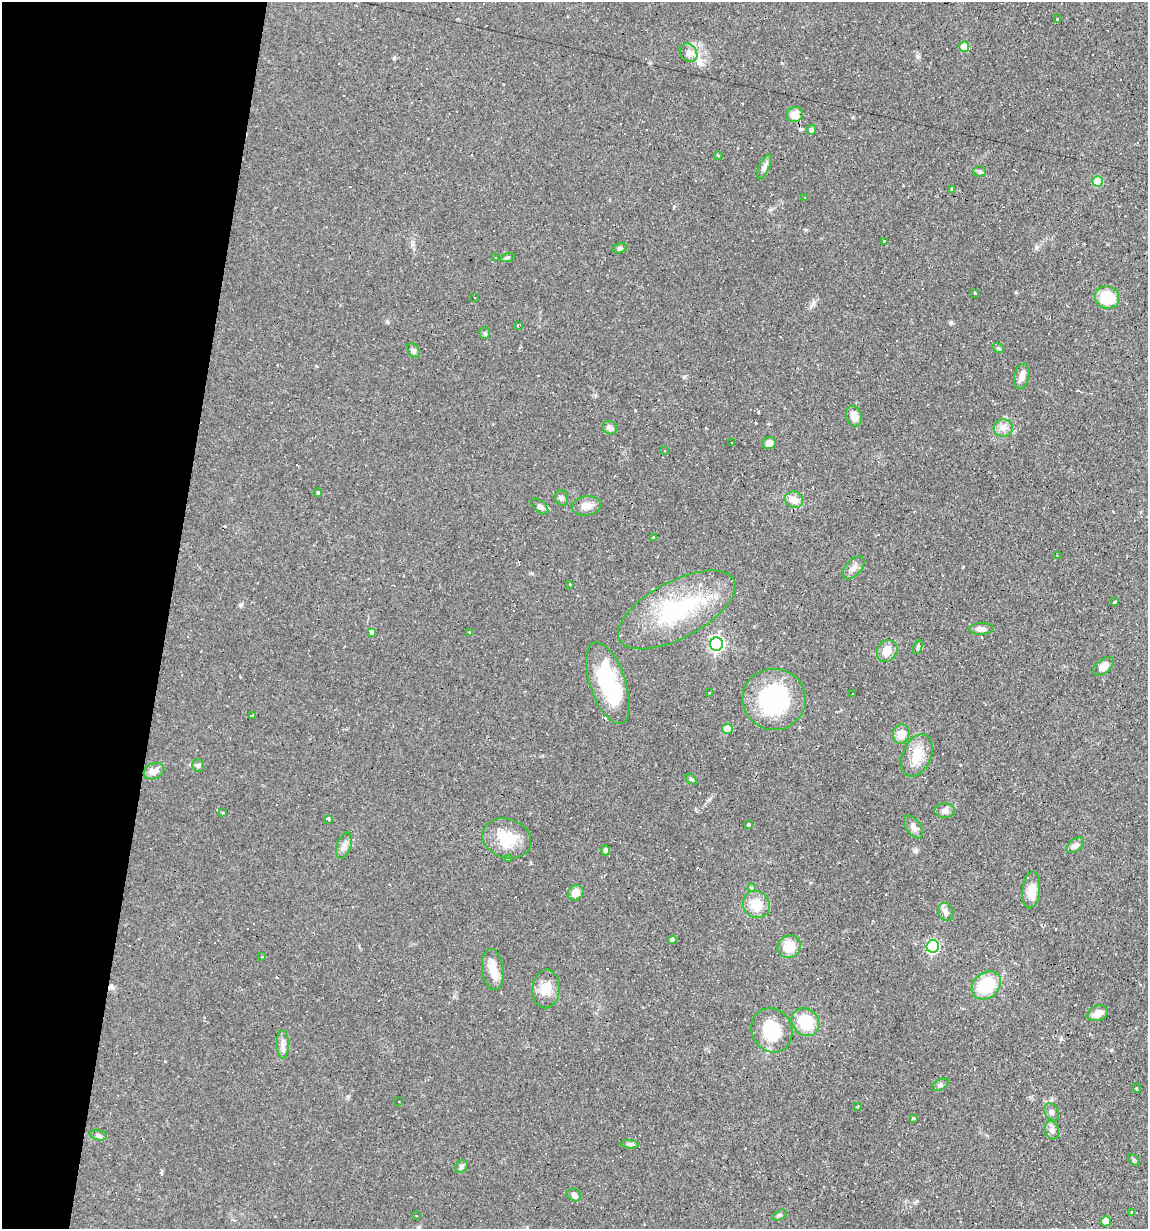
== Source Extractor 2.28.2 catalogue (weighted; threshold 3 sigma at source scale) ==
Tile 9 of 4 x 4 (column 1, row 3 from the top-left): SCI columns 114-1259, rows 1228-2454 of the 4929 x 4909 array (HDU 1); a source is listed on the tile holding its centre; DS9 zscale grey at full resolution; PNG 1150 x 1231 px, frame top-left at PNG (2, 2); each listed source drawn as its Kron ellipse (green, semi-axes under 4 px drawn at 4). Shown black and unused: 15% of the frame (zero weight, under 2 of 3 exposures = <1% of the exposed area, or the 3 px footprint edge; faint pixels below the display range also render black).
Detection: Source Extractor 2.28.2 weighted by HDU 2 'WHT'; one run over the whole footprint, this tile lists its part. Background 0.0927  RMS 0.0057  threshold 0.0256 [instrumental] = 3 sigma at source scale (4.5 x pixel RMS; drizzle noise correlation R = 1.50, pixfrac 1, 0.05/0.05 arcsec/px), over >= 5 px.
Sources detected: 134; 1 inside a brighter object's white glare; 32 cosmic-ray / hot-pixel residue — neither listed nor drawn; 1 inside a brighter listed object's ellipse — not listed separately; the other 100 listed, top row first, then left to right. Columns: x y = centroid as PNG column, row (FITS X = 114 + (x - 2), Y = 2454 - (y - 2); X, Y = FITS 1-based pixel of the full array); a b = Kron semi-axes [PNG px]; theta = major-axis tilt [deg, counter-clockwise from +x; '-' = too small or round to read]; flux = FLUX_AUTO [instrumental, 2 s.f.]
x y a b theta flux
1057 19 3 3 - 1.5
964 47 5 5 - 13
688 53 10 8 -50 3.2
795 115 8 7 - 7.6
811 130 5 4 - 1.7
719 156 4 3 - 0.68
764 167 13 5 66 2
979 171 7 5 -1 1.1
1097 181 5 5 - 20
952 190 3 3 - 5.5
804 197 3 3 - 3.8
884 241 3 2 - 0.63
620 248 7 5 15 1
508 257 7 3 19 0.92
495 258 3 3 - 1.1
975 293 3 3 - 2.7
1107 297 12 11 - 17
475 298 3 2 - 0.37
518 325 4 2 - 0.73
485 333 5 5 - 0.88
998 348 6 4 -31 0.86
414 351 8 5 -59 1.5
1022 376 13 7 78 3.3
854 416 10 8 -73 5.3
610 428 7 6 - 2.5
1003 428 9 8 - 3.4
732 443 3 3 - 1.4
769 443 7 6 - 3.5
665 451 3 2 - 0.61
318 493 4 3 - 0.71
561 498 8 6 -70 1.6
794 500 9 8 - 5.4
540 506 10 5 -41 2.1
586 506 15 9 6 4.8
653 537 3 3 - 1
1057 556 3 2 - 0.82
853 568 14 7 48 3
570 584 3 2 - 0.75
1114 602 4 3 - 0.91
677 610 65 28 28 54
981 629 12 5 1 2.7
371 632 4 3 - 27
469 633 3 3 - 1.7
717 644 7 6 - 110
918 647 7 4 66 1.2
887 651 11 10 - 6.1
1103 666 12 7 38 4.7
608 683 43 17 -71 45
709 692 3 2 - 0.34
853 693 3 3 - 0.94
774 699 32 30 -6 53
252 715 3 2 - 0.83
727 729 5 5 - 9.5
901 734 10 8 75 6.4
917 755 22 14 67 11
198 765 6 5 - 1.2
154 771 11 7 22 3.9
691 779 6 4 -44 0.83
944 811 10 7 0 2.5
222 813 3 2 - 0.85
329 819 3 3 - 6.6
748 824 3 3 - 5.3
914 827 13 7 -54 2.8
507 838 25 19 -20 18
1075 845 10 6 37 2.4
344 846 13 7 71 2.7
605 850 5 4 - 1.7
509 859 4 3 - 2.7
751 888 4 3 - 0.97
1031 890 18 9 84 6.9
575 893 8 7 - 5
756 904 14 13 - 11
946 912 9 7 -63 2.4
672 940 4 4 - 1.8
933 946 6 6 - 87
789 947 12 11 - 8.6
262 956 3 3 - 0.67
493 970 21 11 -83 7.4
986 985 16 12 41 24
546 989 19 13 86 7.7
1097 1013 10 7 23 4.3
805 1022 15 13 -47 19
772 1030 23 20 -65 23
283 1044 14 6 -90 2.9
940 1085 9 5 28 1.3
1136 1088 5 3 - 0.55
399 1102 2 2 - 0.6
858 1106 3 2 - 0.64
1051 1112 9 6 -63 1.9
913 1118 3 3 - 0.98
1052 1130 9 7 -74 2.1
98 1135 9 5 -14 1.6
630 1144 9 3 -5 1.1
1134 1160 7 4 -45 0.77
462 1166 7 5 47 1.5
574 1195 7 6 - 2.2
1132 1212 3 3 - 0.88
416 1215 3 3 - 2
780 1215 8 4 31 1.1
1106 1221 5 5 - 9.4
Overlapping masked pixels (flux is a lower limit): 1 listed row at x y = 795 115
Unlisted compact peaks at least as high as the median listed source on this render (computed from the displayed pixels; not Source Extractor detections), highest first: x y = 684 377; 394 58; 811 306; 1061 1038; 951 323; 387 321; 241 604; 1111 1050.